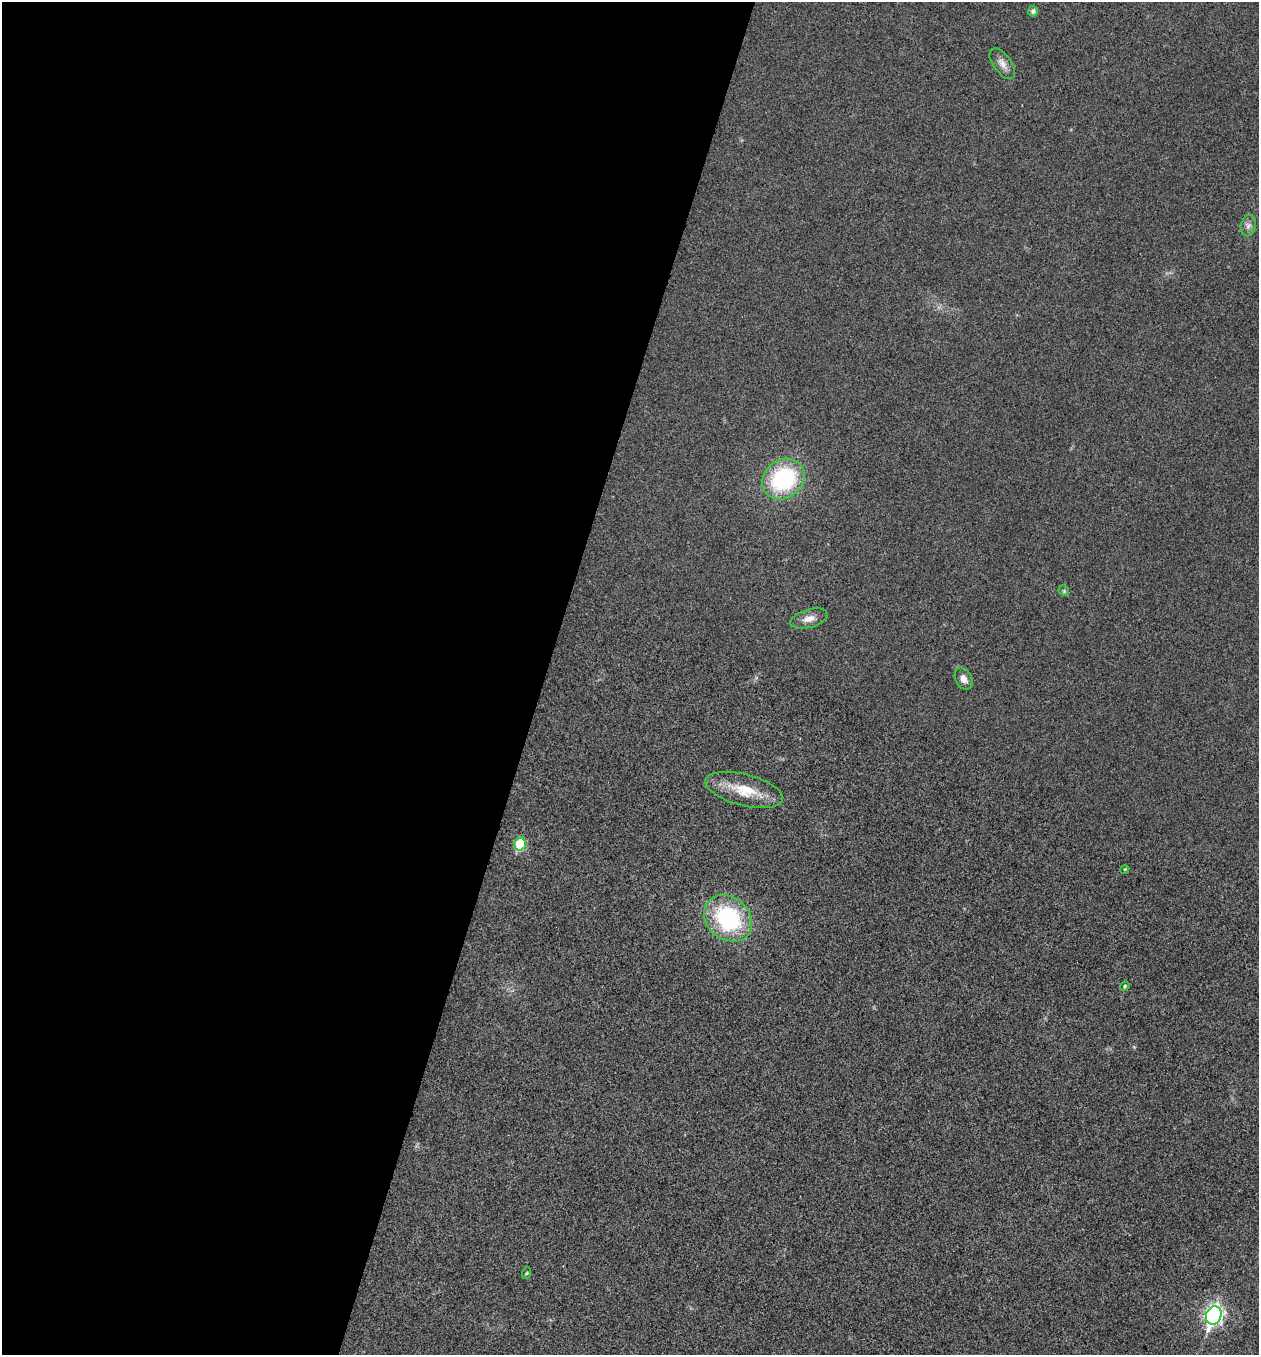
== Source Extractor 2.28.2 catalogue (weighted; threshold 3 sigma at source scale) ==
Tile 5 of 4 x 4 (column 1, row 2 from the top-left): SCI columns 266-1522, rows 2707-4059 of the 5429 x 5416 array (HDU 1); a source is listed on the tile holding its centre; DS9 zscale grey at full resolution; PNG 1261 x 1357 px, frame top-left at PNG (2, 2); each listed source drawn as its Kron ellipse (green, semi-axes under 4 px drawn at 4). Shown black and unused: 43% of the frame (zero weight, under 3 of 4 exposures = <1% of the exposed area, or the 3 px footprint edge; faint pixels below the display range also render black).
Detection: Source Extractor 2.28.2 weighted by HDU 2 'WHT'; one run over the whole footprint, this tile lists its part. Background 0.0206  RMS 0.0057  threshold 0.0256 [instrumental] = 3 sigma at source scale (4.5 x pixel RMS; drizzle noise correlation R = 1.50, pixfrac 1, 0.05/0.05 arcsec/px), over >= 5 px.
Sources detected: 14; all 14 listed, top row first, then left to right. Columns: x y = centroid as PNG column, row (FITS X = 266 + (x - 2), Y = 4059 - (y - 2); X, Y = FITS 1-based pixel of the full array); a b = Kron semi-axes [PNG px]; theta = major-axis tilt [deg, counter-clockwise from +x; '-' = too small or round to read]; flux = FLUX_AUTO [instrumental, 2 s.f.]
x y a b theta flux
1033 11 5 5 - 2
1002 63 18 9 -54 4.5
1248 226 10 7 78 2.4
783 479 23 19 38 59
1064 591 6 4 -47 0.89
809 619 19 9 16 5.1
963 679 11 8 -65 3.7
744 790 39 16 -14 18
520 844 7 5 74 29
1125 869 4 3 - 0.49
728 918 26 21 -40 60
1125 986 5 4 - 0.6
527 1273 6 3 70 0.64
1214 1315 9 7 70 210